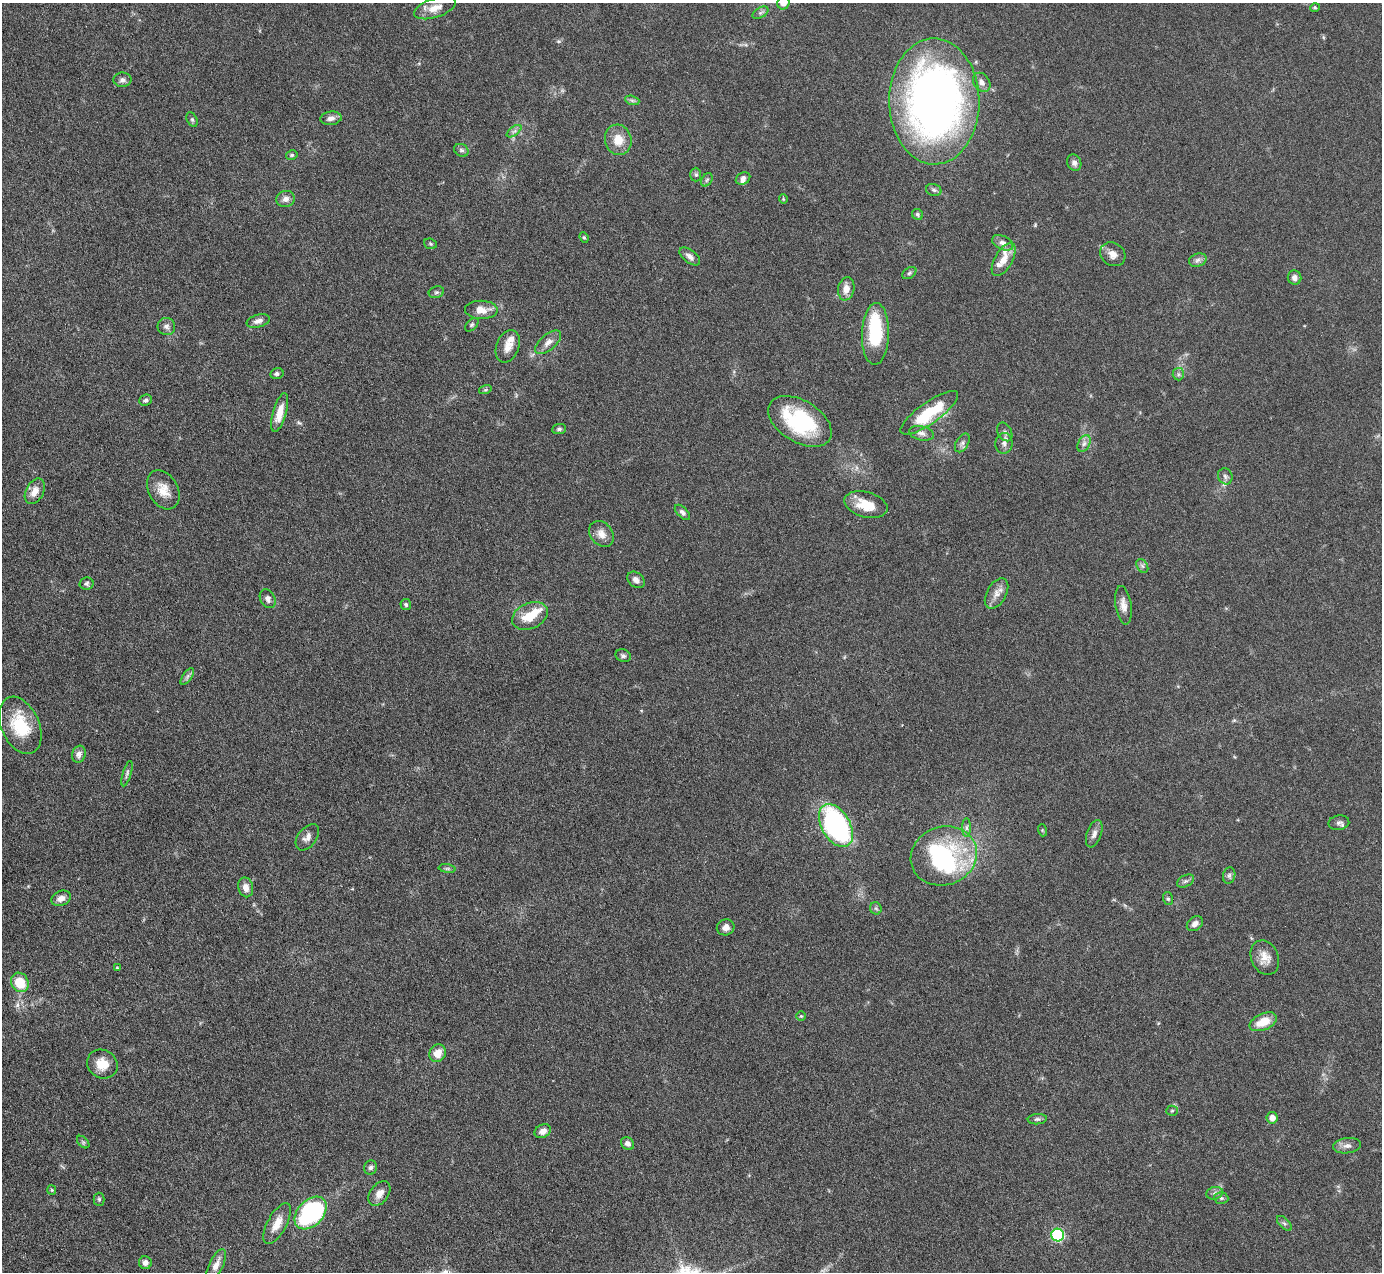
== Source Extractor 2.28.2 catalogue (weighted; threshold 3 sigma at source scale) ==
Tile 7 of 4 x 4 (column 3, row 2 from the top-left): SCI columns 2766-4145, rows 2824-4093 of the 5530 x 5515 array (HDU 1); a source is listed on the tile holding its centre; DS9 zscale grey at full resolution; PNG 1384 x 1274 px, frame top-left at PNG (2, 3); each listed source drawn as its Kron ellipse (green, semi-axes under 4 px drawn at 4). Nothing masked; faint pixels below the display range render black.
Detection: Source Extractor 2.28.2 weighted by HDU 2 'WHT'; one run over the whole footprint, this tile lists its part. Background 0.0476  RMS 0.0039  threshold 0.0158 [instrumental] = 3 sigma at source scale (4.09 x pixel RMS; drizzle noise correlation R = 1.36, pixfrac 0.8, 0.05/0.05 arcsec/px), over >= 5 px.
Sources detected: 123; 1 too faint to see at this stretch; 4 inside a brighter object's white glare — neither listed nor drawn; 4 inside a brighter listed object's ellipse — not listed separately; the other 114 listed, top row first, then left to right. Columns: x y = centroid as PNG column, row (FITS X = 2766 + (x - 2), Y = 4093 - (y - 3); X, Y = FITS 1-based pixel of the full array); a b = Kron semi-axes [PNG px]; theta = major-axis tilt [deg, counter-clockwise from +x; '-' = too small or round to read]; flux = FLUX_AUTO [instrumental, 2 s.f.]
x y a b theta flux
783 3 6 6 - 2.5
435 8 22 9 18 4.6
1315 8 5 4 - 0.46
760 13 9 5 31 0.98
122 80 9 7 0 1.4
982 82 10 8 -55 2
632 100 7 4 -19 0.78
934 101 63 45 -89 220
331 118 10 7 8 1.8
192 119 7 5 -63 0.67
514 131 8 4 36 1
618 140 15 13 -75 5.8
461 150 7 6 - 0.92
292 155 6 4 13 0.62
1074 163 8 7 - 1.5
696 175 7 5 -89 0.72
743 178 7 5 27 1.5
707 180 7 5 58 0.76
934 190 8 5 -17 0.92
286 199 9 8 - 1.9
783 199 4 4 - 0.36
917 214 6 5 - 0.67
584 237 5 4 - 0.5
1003 243 11 7 -25 1.9
430 244 6 5 - 0.58
1113 254 13 11 -35 2.9
690 256 12 6 -37 1.9
1004 260 18 9 61 4.6
1198 260 9 6 18 1.4
909 273 8 5 36 0.72
1295 278 7 6 - 1.6
846 289 11 8 80 3.2
436 292 8 5 20 0.87
481 310 16 9 -1 4.2
258 321 12 6 14 1.9
472 325 8 5 45 0.71
166 326 9 8 - 1.5
875 334 31 13 88 21
548 342 16 7 40 2.6
508 346 17 11 69 3.8
277 374 6 5 - 0.89
1178 374 6 5 - 0.83
485 390 6 4 18 0.53
146 400 6 5 - 0.91
280 412 20 6 74 5.1
929 413 34 10 35 18
800 421 35 21 -31 34
559 429 7 5 8 0.84
1005 432 10 7 -62 1.3
921 433 12 7 -13 1.7
962 443 10 6 60 1.3
1004 443 10 8 87 1.8
1084 444 9 6 62 1.4
1225 476 8 7 - 1.2
163 490 21 14 -60 5.5
35 491 13 9 62 3.5
866 505 22 12 -16 8.4
682 512 9 5 -45 1.2
601 534 14 11 -49 3.3
1142 566 7 5 -59 0.85
636 580 9 7 -40 1.8
86 584 7 6 - 0.82
997 593 17 9 61 3.1
268 599 10 7 -59 1.7
406 605 5 5 - 0.68
1123 605 19 8 -81 3
530 616 19 12 23 8.2
623 656 8 6 -22 1.1
187 677 10 4 55 1
20 725 30 19 -66 16
79 754 8 6 73 1.6
127 774 13 4 72 0.93
1339 823 10 7 9 1.3
836 826 23 14 -60 83
967 828 9 4 90 0.99
1042 830 6 4 -72 0.4
1094 834 14 7 71 1.9
307 837 15 9 52 2.4
944 856 33 29 19 40
447 869 8 4 -8 0.72
1229 876 8 6 75 0.95
1185 881 9 5 26 1
246 887 10 7 -78 2.7
61 898 10 7 20 2.5
1168 899 6 5 - 0.7
876 908 6 5 - 0.68
1195 924 9 6 37 2.1
726 927 9 8 - 1.9
1265 957 18 13 -67 4.2
117 968 4 3 - 0.31
20 982 10 8 -62 9.2
801 1016 5 5 - 0.45
1263 1022 14 8 23 6.3
438 1053 9 8 - 4.4
102 1064 16 14 -32 6.4
1172 1111 5 5 - 0.53
1272 1118 6 5 - 2.8
1037 1119 9 5 5 0.95
543 1131 8 6 27 2.2
83 1142 7 4 -45 0.59
628 1143 7 6 - 1.6
1347 1146 14 7 7 2
371 1167 7 6 - 0.93
52 1190 5 4 - 0.39
1215 1193 8 6 16 1
379 1194 14 9 54 3.1
1221 1198 7 6 - 0.79
99 1199 6 5 - 0.68
311 1213 19 12 46 54
277 1223 23 9 61 5.3
1284 1223 9 5 -44 0.85
1058 1235 6 6 - 41
145 1263 6 6 - 1.7
216 1265 17 7 64 3
Isophote crosses this tile's border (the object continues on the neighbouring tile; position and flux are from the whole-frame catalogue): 1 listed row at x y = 783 3